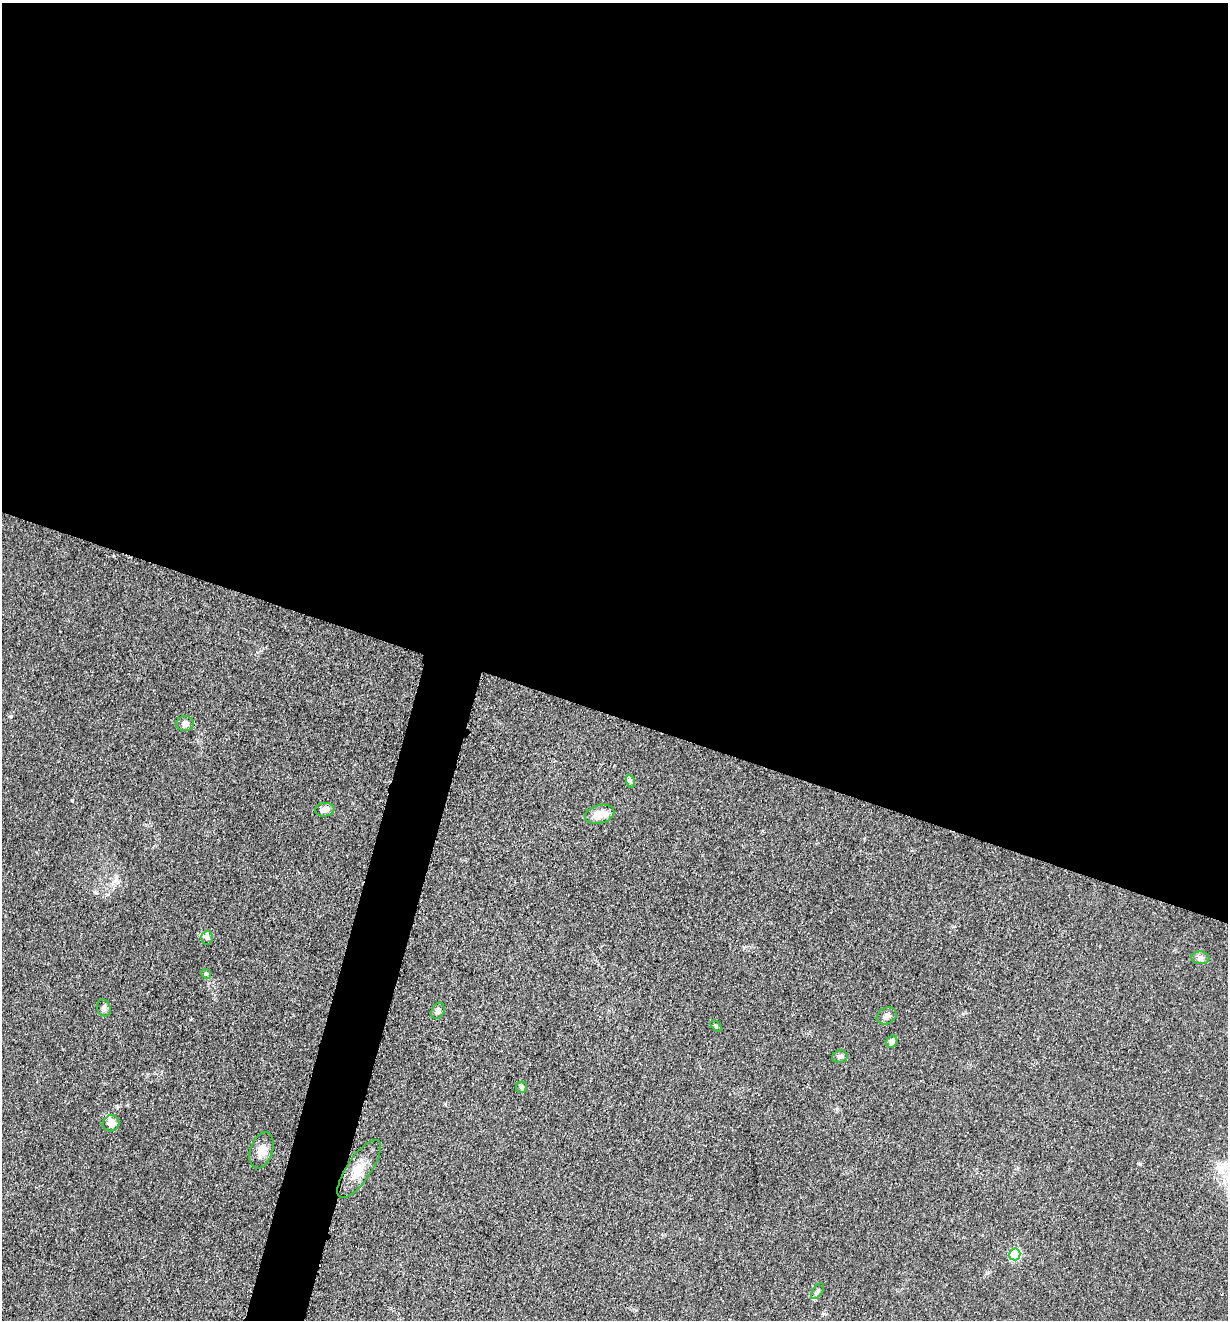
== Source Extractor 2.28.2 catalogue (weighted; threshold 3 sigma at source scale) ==
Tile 3 of 4 x 4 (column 3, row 1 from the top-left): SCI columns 2714-3939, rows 3968-5285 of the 5304 x 5292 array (HDU 1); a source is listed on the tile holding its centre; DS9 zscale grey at full resolution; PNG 1230 x 1322 px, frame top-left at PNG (2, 3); each listed source drawn as its Kron ellipse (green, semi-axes under 4 px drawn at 4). Shown black and unused: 57% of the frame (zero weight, under 3 of 5 exposures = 1% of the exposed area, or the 3 px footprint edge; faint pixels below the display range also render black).
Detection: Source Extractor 2.28.2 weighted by HDU 2 'WHT'; one run over the whole footprint, this tile lists its part. Background 0.0509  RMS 0.0056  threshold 0.0251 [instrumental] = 3 sigma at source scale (4.5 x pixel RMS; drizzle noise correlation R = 1.50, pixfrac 1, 0.05/0.05 arcsec/px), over >= 5 px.
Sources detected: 19; all 19 listed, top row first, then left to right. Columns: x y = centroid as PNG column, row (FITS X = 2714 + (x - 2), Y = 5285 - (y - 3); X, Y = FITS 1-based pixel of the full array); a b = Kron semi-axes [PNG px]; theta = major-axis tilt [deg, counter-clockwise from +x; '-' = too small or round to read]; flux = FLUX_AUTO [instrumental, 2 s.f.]
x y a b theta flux
185 724 8 7 - 2.9
630 781 7 4 -71 1.1
325 810 9 7 5 2.9
600 814 15 9 15 7.4
207 938 7 5 87 1.4
1200 958 9 6 -3 1.9
206 974 5 4 - 0.79
104 1008 8 6 -73 1.5
438 1011 8 6 64 1.9
887 1016 10 8 28 2.3
716 1026 6 4 -46 0.8
892 1041 6 5 - 2.3
840 1057 8 6 14 1.5
522 1087 5 5 - 1.3
111 1123 8 8 - 5
261 1150 19 11 71 5.6
359 1169 34 12 56 9.6
1015 1254 6 5 - 36
818 1291 9 5 55 1.3
Unlisted compact peaks at least as high as the median listed source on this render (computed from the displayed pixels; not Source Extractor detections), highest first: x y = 72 800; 1140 1164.